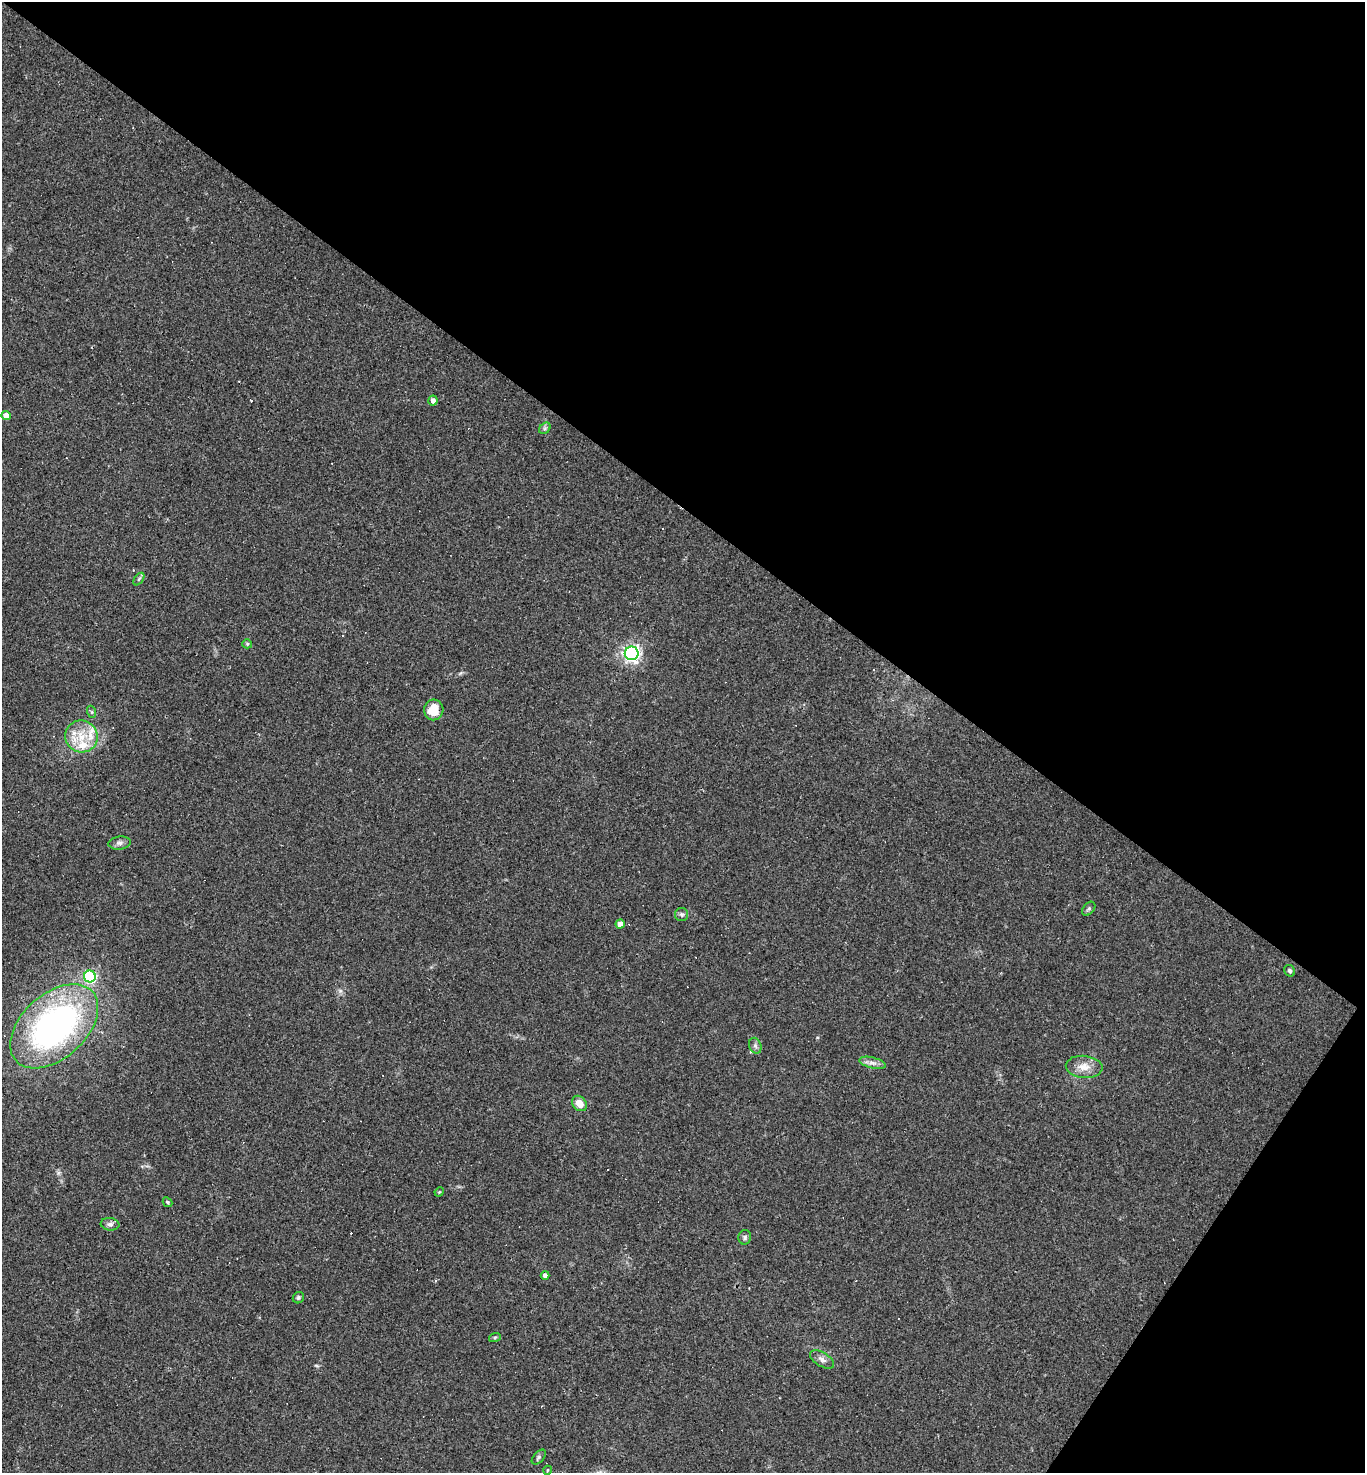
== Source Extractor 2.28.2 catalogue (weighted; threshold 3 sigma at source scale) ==
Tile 8 of 4 x 4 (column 4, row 2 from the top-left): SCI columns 4378-5740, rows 2941-4411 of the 5888 x 5881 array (HDU 1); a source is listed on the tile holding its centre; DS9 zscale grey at full resolution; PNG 1367 x 1475 px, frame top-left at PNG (2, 2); each listed source drawn as its Kron ellipse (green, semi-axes under 4 px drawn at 4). Shown black and unused: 38% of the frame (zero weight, under 2 of 3 exposures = <1% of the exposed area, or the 3 px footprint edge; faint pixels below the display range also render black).
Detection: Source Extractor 2.28.2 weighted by HDU 2 'WHT'; one run over the whole footprint, this tile lists its part. Background 0.071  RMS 0.007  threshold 0.0313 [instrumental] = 3 sigma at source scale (4.5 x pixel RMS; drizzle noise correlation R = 1.50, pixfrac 1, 0.05/0.05 arcsec/px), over >= 5 px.
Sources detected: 43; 11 cosmic-ray / hot-pixel residue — neither listed nor drawn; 2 inside a brighter listed object's ellipse — not listed separately; the other 30 listed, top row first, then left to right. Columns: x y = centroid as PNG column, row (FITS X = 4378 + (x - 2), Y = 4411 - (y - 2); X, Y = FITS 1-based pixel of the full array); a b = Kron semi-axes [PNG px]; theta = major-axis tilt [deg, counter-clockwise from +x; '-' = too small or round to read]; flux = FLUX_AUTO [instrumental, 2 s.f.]
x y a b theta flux
433 401 5 4 - 2.8
6 416 5 4 - 5.9
545 428 6 5 - 1.3
139 579 7 4 53 1.1
247 644 5 4 - 0.87
632 653 7 7 - 240
434 710 10 9 - 14
92 712 6 4 -71 0.93
81 736 16 16 - 17
120 843 11 6 7 2.6
1089 909 8 5 50 1.5
682 914 6 6 - 1.7
620 924 4 4 - 6.4
1290 971 6 5 - 1.8
90 976 6 6 - 67
54 1026 51 32 42 220
755 1046 8 6 -69 1.9
872 1063 14 5 -13 3.4
1084 1067 18 11 -5 8.4
579 1103 8 6 -47 6.8
439 1192 5 4 - 0.66
168 1202 5 3 - 0.92
110 1224 9 6 -6 2.2
745 1237 7 6 - 1.6
545 1275 4 4 - 2.5
298 1298 6 5 - 1.3
495 1337 6 4 18 0.92
822 1359 13 7 -32 3.4
539 1457 9 5 48 1.4
548 1470 4 3 - 0.55